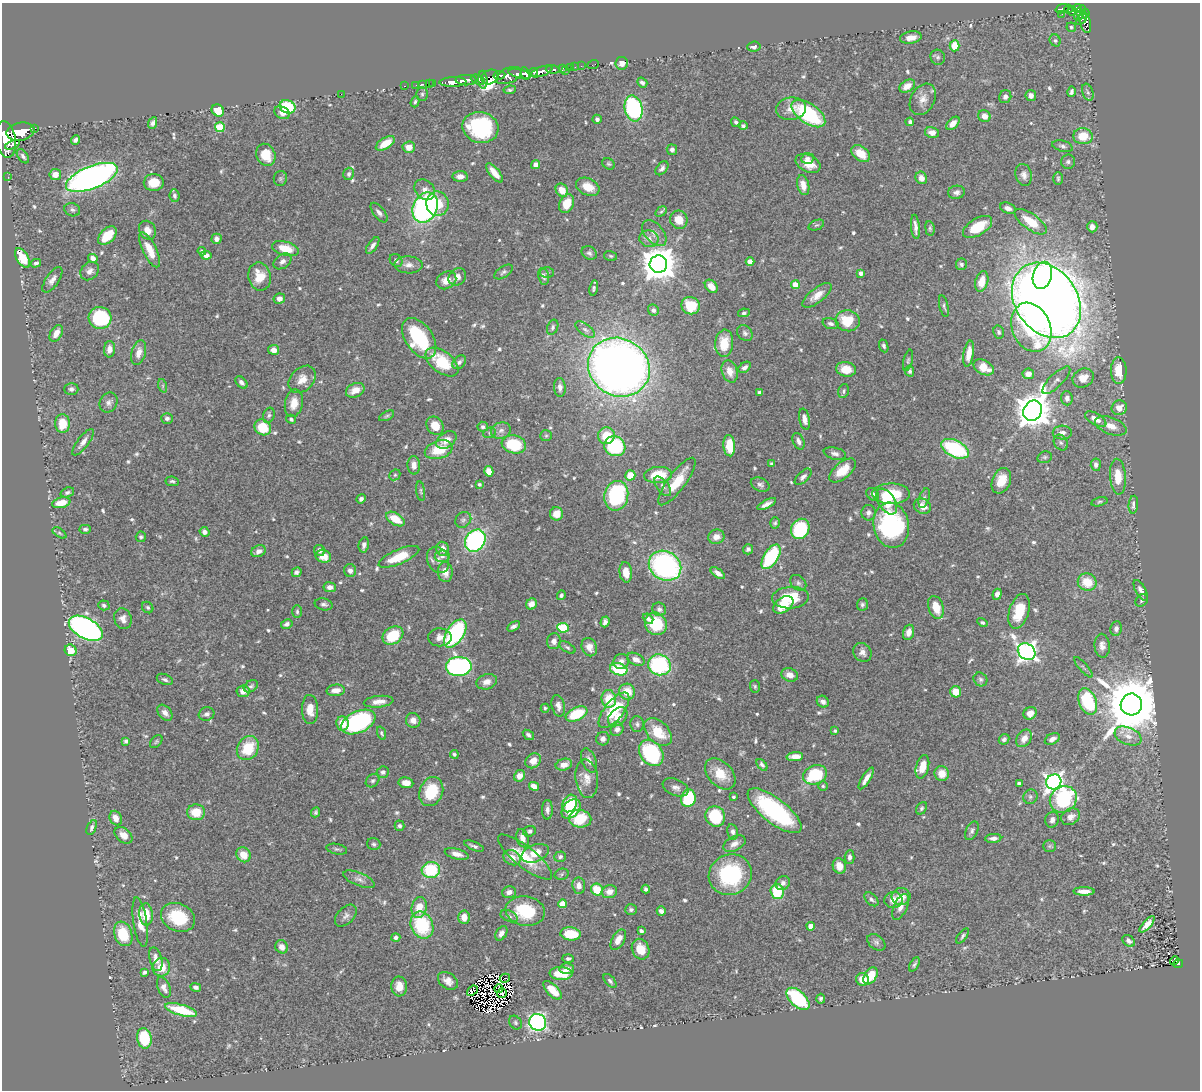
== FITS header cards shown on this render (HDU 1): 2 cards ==
NAXIS1  =                 1198
NAXIS2  =                 1088

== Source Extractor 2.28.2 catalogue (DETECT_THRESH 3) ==
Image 1198 x 1088 px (HDU 1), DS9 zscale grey, 1 PNG px = 1 image px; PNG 1202 x 1092 px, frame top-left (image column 1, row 1088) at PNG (2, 3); each listed source drawn as its Kron ellipse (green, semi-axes under 4 px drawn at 4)
Background 0.612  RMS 0.025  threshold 0.0737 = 3 sigma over >= 5 px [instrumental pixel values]
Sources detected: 654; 10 with non-positive FLUX_AUTO (blend fragments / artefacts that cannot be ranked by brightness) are neither listed nor drawn; of the other 644, the 500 brightest by FLUX_AUTO listed and drawn (144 fainter detections omitted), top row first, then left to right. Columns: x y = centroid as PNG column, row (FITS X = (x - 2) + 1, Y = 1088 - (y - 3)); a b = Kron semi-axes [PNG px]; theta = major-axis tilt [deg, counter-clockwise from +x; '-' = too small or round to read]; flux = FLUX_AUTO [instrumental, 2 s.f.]
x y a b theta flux
1077 8 4 4 - 210
1062 9 6 3 18 98
1068 9 4 3 - 95
1072 11 4 4 - 170
1081 11 6 4 53 260
1085 13 5 4 - 260
1062 14 3 2 - 3.5
1078 16 4 3 - 140
1082 19 6 3 44 78
1085 22 11 5 -77 170
1071 27 5 4 - 3
911 38 11 6 10 16
1055 40 6 5 - 3.6
955 46 5 5 - 36
754 47 7 5 5 6
938 57 7 7 - 4.3
622 63 6 6 - 11
593 65 6 3 21 10
581 66 2 2 - 11
571 67 3 3 - 37
575 67 3 2 - 6.1
553 69 7 3 -2 160
562 69 3 3 - 140
566 70 3 2 - 8.6
541 71 11 4 19 1400
534 72 4 4 - 480
519 74 11 4 -13 1500
525 74 6 3 -67 780
499 75 6 3 10 240
509 75 13 7 23 750
490 77 9 7 26 630
466 80 10 5 -1 1200
478 80 7 4 -22 240
483 80 9 4 -85 260
453 82 13 5 2 1200
642 82 5 4 - 4.9
429 83 3 2 - 15
433 83 3 2 - 17
423 84 3 3 - 14
416 85 2 2 - 7
404 86 3 2 - 12
907 86 8 5 31 14
510 90 6 4 8 2.9
1071 92 5 3 - 4.7
1088 92 9 5 -70 4.2
341 94 2 2 - 5.3
422 94 7 5 -90 3.5
1031 95 5 5 - 8.5
1005 97 6 6 - 5.6
923 99 16 12 61 16
415 102 6 4 72 2.9
287 107 8 6 -23 94
633 108 13 9 -78 290
791 109 15 11 7 18
218 110 6 5 - 30
282 113 8 6 -25 10
808 114 19 10 -35 160
984 116 6 6 - 12
597 119 5 4 - 4.9
736 122 5 4 - 4
910 122 4 3 - 4.2
153 123 6 4 64 4.8
953 123 8 5 46 14
743 126 5 4 - 3.2
220 127 5 5 - 88
480 127 18 15 -13 150
34 128 3 2 - 73
20 132 14 9 12 2700
932 132 7 5 -12 11
1083 136 10 8 -4 34
6 139 18 10 -80 5200
75 140 5 3 - 4.2
385 143 11 5 31 26
12 145 7 3 22 480
1062 146 10 5 -15 5.2
409 147 6 6 - 14
672 150 5 5 - 5.1
861 154 10 7 -37 26
266 155 11 9 -65 36
23 156 8 5 -54 5.1
807 158 6 5 - 6.1
1068 162 7 7 - 4.2
808 163 13 8 -25 25
609 164 7 5 -31 2.8
536 165 4 4 - 8.5
662 168 8 5 49 5.6
494 173 12 5 -51 18
349 174 6 5 - 3.9
55 175 6 5 - 16
1024 175 11 8 -75 8.4
460 176 7 5 2 9
8 177 2 2 - 9.3
92 177 27 11 22 870
280 178 7 6 - 3.7
921 178 6 5 - 10
1058 178 6 5 - 2.8
154 182 10 8 1 27
803 185 10 6 -76 16
588 187 12 8 -24 24
425 190 11 9 -46 11
562 190 7 6 - 22
956 192 8 6 10 6.1
174 196 6 5 - 4.1
437 204 12 11 - 38
567 204 10 7 66 31
425 208 16 12 66 340
1008 208 8 5 -19 7.6
72 210 8 6 -20 4.4
661 212 6 4 32 2.8
379 213 11 5 -51 6.9
679 220 9 8 - 22
1031 222 19 8 -36 37
816 225 8 5 22 2.9
915 227 12 3 -84 8.2
978 227 16 8 31 41
1092 227 5 5 - 9.1
930 228 7 4 -83 2.9
147 230 10 8 -59 14
654 233 15 9 -48 12
107 236 11 7 44 42
216 239 5 5 - 7.1
649 239 9 8 - 9.4
373 245 10 4 55 6.6
285 249 14 7 -15 34
150 250 19 7 -64 28
202 251 4 4 - 3.6
589 253 8 6 -31 4.6
206 255 5 4 - 8.1
611 256 6 5 - 2.8
23 258 11 6 -59 45
93 258 5 4 - 8.5
396 260 7 5 -47 5
282 261 10 6 36 7.2
750 262 4 4 - 18
36 263 5 4 - 3.6
658 264 9 8 - 3900
961 264 6 5 - 4.3
409 265 14 8 -1 11
90 271 10 8 45 8.1
503 272 10 5 33 4.5
547 272 7 5 1 3.4
861 273 4 4 - 8.7
1042 275 14 9 75 210
543 276 8 5 -79 5.8
260 277 14 11 -79 33
457 277 9 8 - 9.7
52 280 15 6 55 8.8
446 280 10 8 31 17
982 281 10 6 75 18
795 285 4 4 - 34
711 286 7 5 -48 19
594 288 8 3 79 3.2
817 295 17 7 38 19
279 299 6 5 - 7.7
1046 300 40 31 -54 3900
690 306 9 8 - 59
944 306 11 3 -77 3.4
653 310 6 5 - 5.9
744 313 6 4 10 3.5
100 318 11 11 - 130
848 321 12 10 -14 45
830 324 8 5 -16 4.7
553 327 8 5 67 4.2
1031 327 25 19 -68 130
585 329 11 5 -36 6.1
999 332 7 5 -78 3.2
56 333 9 5 58 16
745 333 9 7 -48 5
419 338 23 13 -56 120
724 343 13 9 85 32
884 346 7 4 -68 3.7
109 349 8 5 84 9.4
274 350 5 5 - 10
139 353 13 7 75 13
969 354 13 5 80 17
908 360 11 4 76 3.3
442 362 19 10 -37 69
459 362 8 5 45 5.6
619 367 32 28 -32 1600
745 367 7 4 37 5.6
984 367 11 7 -27 26
846 369 10 7 -11 28
730 371 11 7 -72 15
910 371 5 4 - 3.8
1119 371 13 8 -88 37
1028 374 6 5 - 14
1083 378 11 9 29 20
302 379 15 11 45 18
1056 380 18 6 44 9.8
241 382 7 4 -46 6.7
163 386 7 4 -72 2.8
560 387 9 6 -85 8
71 389 7 6 - 5.2
355 390 10 6 25 15
844 391 7 5 77 3.3
759 393 4 3 - 7.6
1067 398 7 6 - 8.2
109 402 10 8 59 7.2
294 403 14 9 79 20
1119 408 8 7 - 15
1033 411 10 9 - 3900
269 415 8 5 70 4.3
387 416 8 4 27 2.7
167 418 6 5 - 5.2
291 419 5 4 - 2.9
805 419 11 5 -77 10
1096 419 12 5 -30 14
62 424 9 7 89 33
435 426 10 8 -56 25
1111 426 16 8 -20 18
263 427 9 7 -36 60
483 427 5 5 - 3.9
501 430 10 8 18 7.5
490 433 6 5 - 2.7
1062 433 9 7 -2 9
546 436 6 5 - 2.7
606 436 8 8 - 39
446 440 11 7 36 17
798 441 9 5 -67 6.3
83 442 16 5 53 9.4
1061 443 8 6 -57 4.8
514 444 12 9 -11 78
615 446 11 9 -28 130
729 446 10 6 -85 39
955 449 15 8 -26 140
439 450 14 9 17 45
835 454 11 6 -13 6.3
1045 457 7 5 15 3.5
772 464 4 3 - 2.8
414 465 9 6 -88 10
1096 465 6 5 - 5.9
843 470 16 8 40 30
489 471 5 4 - 17
395 475 6 5 - 2.7
630 475 5 5 - 32
658 475 14 8 5 48
803 477 10 5 44 6
1118 477 18 8 -86 33
172 481 7 5 -8 3.7
677 481 29 8 53 41
1001 481 13 9 67 29
479 484 4 3 - 2.8
760 485 10 6 -25 5.7
663 486 11 6 -52 6.3
421 491 10 4 -82 3.1
67 492 7 4 19 3.8
873 494 7 5 -45 6.5
891 494 19 10 -1 62
616 496 15 12 79 180
924 498 10 5 72 4.1
361 499 5 4 - 4.9
887 501 14 8 -57 28
1099 502 8 4 13 2.8
61 503 9 5 14 23
767 504 10 4 28 8.8
1133 505 9 4 85 6.6
922 506 9 7 -25 17
868 513 8 7 - 6.5
556 514 7 6 - 17
395 519 10 6 -31 30
463 520 8 7 - 4.9
775 523 6 4 72 3
891 525 23 17 -79 230
85 529 6 4 1 3.5
800 529 10 9 - 110
204 532 5 4 - 6.6
59 533 8 4 -33 2.8
141 537 5 5 - 3.9
716 537 8 7 - 13
475 541 12 9 54 280
364 545 7 5 77 6.6
443 549 7 6 - 14
748 549 5 5 - 4.6
320 550 6 5 - 6.2
259 551 7 5 24 8.2
323 556 8 6 -22 22
442 556 7 5 8 4.4
399 557 22 7 23 46
771 557 14 7 57 140
438 560 13 10 -66 12
665 566 17 14 -32 330
350 571 6 6 - 6.8
297 572 5 4 - 4.9
445 572 10 7 -86 17
626 572 10 6 -83 18
718 573 8 4 -35 7.9
1087 582 9 8 - 34
798 583 9 7 -45 5.8
330 587 6 5 - 8.3
1141 590 11 5 -61 6.8
997 594 5 4 - 7.1
561 595 5 4 - 3.5
790 598 18 10 4 70
1142 600 7 5 44 3.4
324 604 9 6 -12 4.8
531 604 6 5 - 14
104 605 6 5 - 4.1
783 605 11 7 36 36
862 605 6 5 - 3.9
148 607 6 5 - 3.1
936 607 12 7 -71 31
659 609 7 6 - 6.2
1019 611 18 9 73 46
297 612 6 5 - 3.4
123 619 10 8 -70 9
648 619 6 4 -40 5.2
605 622 5 4 - 5.4
982 623 5 4 - 3.5
287 624 6 5 - 5.8
656 624 12 10 -53 68
514 626 7 4 31 5.3
86 628 18 10 -29 590
563 628 5 5 - 90
1116 629 7 6 - 6.1
909 632 8 5 73 10
455 633 16 8 57 220
393 636 11 8 32 71
440 637 12 9 -1 11
554 641 8 6 80 9.4
1102 646 12 7 -86 11
567 647 9 4 -30 3.4
589 647 9 7 -67 12
71 650 6 5 - 28
862 652 10 8 -53 9.1
1027 652 9 7 -39 880
636 659 9 5 -26 9.7
621 661 8 7 - 8.5
659 665 11 10 - 170
459 666 13 9 1 350
1083 667 13 2 -49 2.9
619 669 9 6 -16 76
790 675 8 6 -18 13
165 679 8 5 -22 4.4
980 679 7 6 - 3.9
487 682 10 7 16 12
251 686 8 5 33 3.9
755 686 6 5 - 2.8
336 690 9 5 5 13
243 691 6 6 - 12
627 692 8 7 - 31
956 692 5 5 - 24
609 699 9 7 -83 37
379 702 15 5 6 13
823 702 6 5 - 7
1088 702 14 8 -69 110
1131 704 11 10 - 14000
558 706 11 6 -76 9.5
545 708 4 4 - 2.8
310 709 14 8 -88 21
614 710 21 9 51 76
165 713 9 6 -47 10
1030 713 7 6 - 11
207 714 8 6 18 5.8
576 714 11 6 25 63
618 717 11 8 44 18
413 720 7 7 - 11
358 722 18 10 25 240
342 723 7 6 - 24
637 724 8 6 -87 4.2
617 729 7 6 - 6.5
835 731 4 3 - 3
658 732 16 10 -46 42
381 733 7 4 -69 2.9
528 735 6 4 -37 4.4
1128 736 14 8 -22 14
1024 738 9 7 55 11
603 739 7 6 - 6.8
1004 739 5 5 - 3.8
1052 739 8 5 28 9.2
126 741 4 4 - 3.6
156 741 7 5 50 2.8
248 748 12 10 57 53
651 753 14 11 -53 150
454 754 4 4 - 2.8
795 757 8 4 5 17
533 761 8 7 - 17
589 761 13 7 -67 9.7
564 765 8 5 15 15
762 765 7 4 -50 4
922 767 12 6 75 26
383 772 6 5 - 5.1
942 773 7 7 - 22
720 774 18 12 -46 34
815 775 12 9 22 86
519 776 6 5 - 13
866 778 12 4 58 11
587 779 19 11 -84 20
373 781 7 6 - 3.8
1054 782 8 7 - 740
406 783 7 5 -10 14
1019 783 4 3 - 3.4
534 786 5 4 - 15
823 786 5 5 - 2.7
676 787 13 8 -22 9.1
431 792 15 11 67 65
733 797 3 3 - 3.2
1030 797 7 6 - 4.6
688 798 9 7 78 86
1063 799 14 12 39 150
570 803 9 7 64 45
922 808 7 5 57 3.1
571 809 11 7 48 60
547 810 10 5 89 6.8
775 811 33 12 -38 200
196 812 9 8 - 33
316 812 5 4 - 3.1
715 816 10 9 - 82
1071 817 10 7 33 10
116 818 7 6 - 12
580 819 11 8 -9 60
1052 820 8 6 74 8.1
400 826 5 5 - 4.6
92 828 8 4 67 4
529 831 6 5 - 4
972 831 10 6 65 5
733 832 8 5 -79 5.8
123 835 10 7 -40 14
522 838 9 6 -73 11
993 838 8 4 4 6.5
374 844 7 6 - 3.6
734 844 12 7 26 9.8
474 846 10 3 -21 4.3
1049 846 6 5 - 3.5
337 849 10 5 -11 4
535 853 14 8 22 22
457 854 12 5 -14 10
243 855 8 7 - 25
525 857 33 10 -39 53
560 857 6 5 - 4
850 857 7 5 88 5.6
512 858 9 7 -28 13
839 866 8 6 -70 16
431 870 9 8 - 90
562 874 7 5 13 3.3
730 875 22 20 25 140
359 879 17 6 -22 9.2
783 883 7 6 - 7.3
579 886 8 6 -83 13
646 889 4 3 - 3.8
597 890 6 5 - 43
1084 891 10 4 -1 11
509 892 7 5 14 9.2
609 892 8 6 19 13
777 892 7 6 - 60
901 897 9 8 - 17
871 899 8 5 -44 4.5
893 900 9 8 - 16
562 904 4 4 - 32
419 907 10 7 77 26
900 907 14 6 66 12
631 910 6 5 - 4.4
525 911 20 14 -9 78
661 911 5 4 - 7.4
146 914 11 6 -85 33
346 916 13 8 45 7.5
509 916 9 5 -23 4.4
178 917 18 13 -25 68
464 917 7 5 -86 16
140 922 25 6 -81 23
1147 924 10 4 48 14
422 925 14 11 -67 110
811 926 4 4 - 17
641 931 4 3 - 3.3
501 933 8 5 57 8.4
123 934 12 8 -70 47
571 934 10 6 -5 48
963 936 9 4 53 3.5
396 937 4 4 - 4.9
618 940 11 6 60 16
1129 941 7 5 -36 6.7
876 942 10 7 -39 5.5
282 947 7 6 - 9.2
641 949 10 8 -66 29
156 959 12 6 -75 11
568 959 5 4 - 3.6
1175 961 4 4 - 40
914 964 8 4 62 3.6
1178 964 5 3 - 47
161 967 9 8 - 24
567 969 7 5 -2 12
145 972 4 3 - 4
561 973 11 6 -3 46
871 976 9 6 56 38
505 978 5 2 - 2.8
862 979 6 6 - 24
448 981 11 7 -35 12
610 981 8 4 -49 4
399 986 10 8 -87 18
164 987 11 6 -68 8.8
196 987 5 4 - 4.7
499 989 4 2 - 3.3
553 990 12 5 -45 26
472 991 6 4 40 9.5
502 993 5 4 - 3.1
798 999 14 7 -44 120
821 999 5 4 - 4.1
181 1010 16 5 -16 72
538 1022 8 8 - 440
515 1023 7 6 - 3.3
144 1038 10 7 -80 78
At the frame edge (FLAGS 8, measured only in part): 1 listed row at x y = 6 139
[144 fainter detections neither listed nor drawn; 10 non-positive-flux detections neither listed nor drawn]